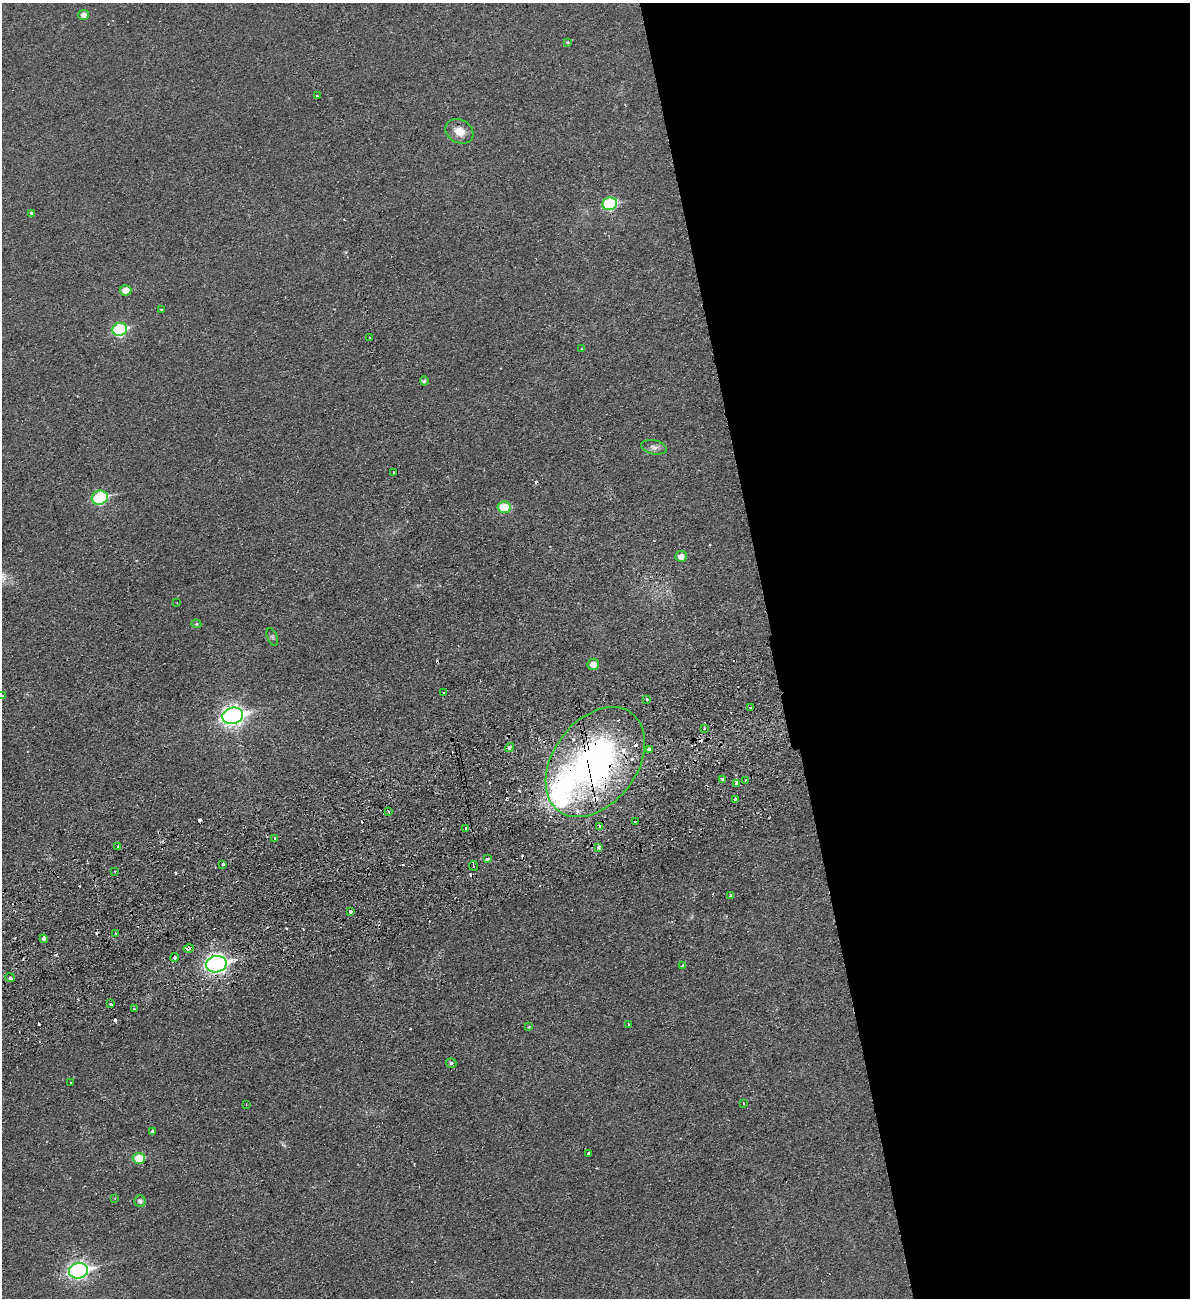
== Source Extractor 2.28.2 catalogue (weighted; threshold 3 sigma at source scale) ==
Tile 8 of 4 x 4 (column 4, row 2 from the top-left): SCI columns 3731-4918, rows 2653-3948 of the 5204 x 5300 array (HDU 1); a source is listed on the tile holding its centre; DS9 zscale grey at full resolution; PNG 1192 x 1300 px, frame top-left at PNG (2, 3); each listed source drawn as its Kron ellipse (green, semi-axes under 4 px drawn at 4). Shown black and unused: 35% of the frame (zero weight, under 2 of 3 exposures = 3% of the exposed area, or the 3 px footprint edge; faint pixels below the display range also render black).
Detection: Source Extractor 2.28.2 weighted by HDU 2 'WHT'; one run over the whole footprint, this tile lists its part. Background 0.0216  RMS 0.0048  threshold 0.0214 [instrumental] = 3 sigma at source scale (4.5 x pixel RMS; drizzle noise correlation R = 1.50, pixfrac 1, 0.05/0.05 arcsec/px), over >= 5 px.
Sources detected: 95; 22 cosmic-ray / hot-pixel residue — neither listed nor drawn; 5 inside a brighter listed object's ellipse — not listed separately; the other 68 listed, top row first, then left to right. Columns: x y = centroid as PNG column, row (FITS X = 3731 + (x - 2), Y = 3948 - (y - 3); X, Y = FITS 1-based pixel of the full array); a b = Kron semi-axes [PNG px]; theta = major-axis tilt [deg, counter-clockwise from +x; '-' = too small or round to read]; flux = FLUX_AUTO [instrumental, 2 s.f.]
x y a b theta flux
84 15 5 5 - 2.2
568 42 3 3 - 0.91
317 96 3 3 - 0.74
459 131 15 11 -30 5.5
610 204 7 6 - 35
31 213 3 3 - 2.1
126 290 5 5 - 4.6
161 310 3 3 - 0.51
120 329 7 6 - 39
369 338 3 2 - 0.84
581 349 3 2 - 0.35
424 381 4 4 - 1
654 447 13 7 -12 2.1
394 472 3 3 - 0.72
100 498 8 7 - 35
504 507 6 5 - 15
681 556 6 5 - 2.9
177 603 2 2 - 0.27
196 624 5 4 - 0.66
272 637 9 5 -66 0.92
593 664 6 5 - 4.1
444 692 3 2 - 0.7
2 696 3 2 - 0.91
647 699 3 3 - 0.8
750 707 3 3 - 0.75
233 716 10 8 14 220
704 728 3 3 - 1.5
509 748 5 4 - 1.4
649 749 4 3 - 3.8
595 762 61 42 53 170
722 779 3 3 - 2.1
746 780 3 2 - 0.61
737 784 4 3 - 9.9
735 799 3 3 - 2.2
388 811 3 3 - 0.49
635 821 2 2 - 0.49
600 826 4 4 - 0.9
466 828 4 3 - 0.99
275 838 3 2 - 1.1
118 847 3 2 - 0.78
599 847 4 3 - 4.9
487 859 4 3 - 1.1
223 864 4 3 - 11
473 866 5 2 - 0.68
115 871 3 2 - 0.59
731 896 3 3 - 1.4
350 912 3 3 - 1.2
115 934 3 3 - 1.1
44 939 4 4 - 6.3
189 948 5 3 - 1.8
174 957 4 3 - 1.7
216 964 10 8 12 170
682 966 3 3 - 1.2
10 978 5 4 - 1.4
111 1004 3 3 - 2.2
134 1009 3 2 - 0.47
628 1024 3 2 - 0.57
529 1027 4 3 - 0.43
451 1063 5 5 - 0.92
71 1082 2 2 - 0.45
744 1103 3 2 - 0.59
246 1104 2 2 - 0.36
153 1131 4 3 - 1.9
588 1153 3 3 - 3
139 1158 6 5 - 12
115 1198 4 3 - 0.48
140 1201 5 5 - 1.4
78 1271 10 7 14 150
Overlapping masked pixels (flux is a lower limit): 3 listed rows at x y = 595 762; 44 939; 189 948
Isophote crosses this tile's border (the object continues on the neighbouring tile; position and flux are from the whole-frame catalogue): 1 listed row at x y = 2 696